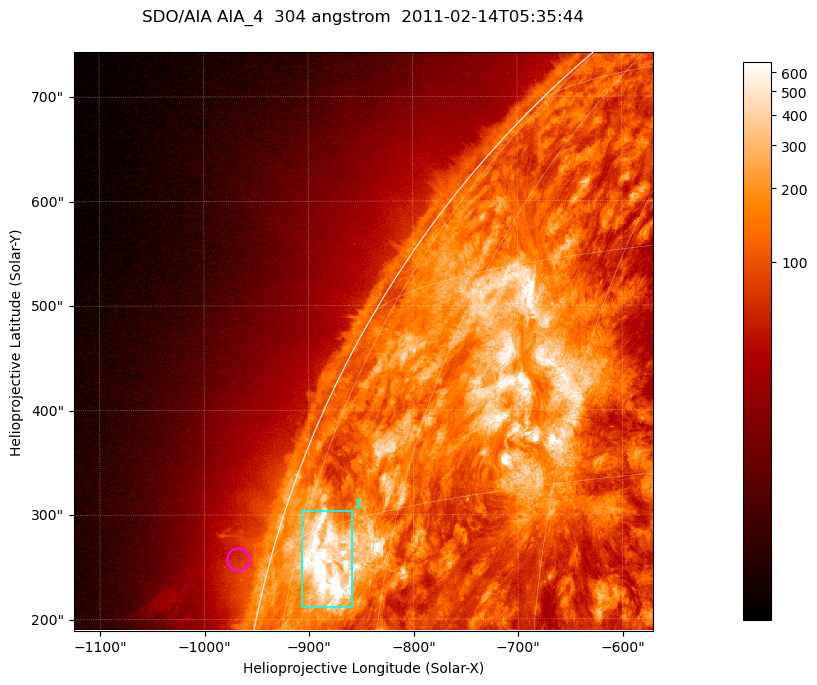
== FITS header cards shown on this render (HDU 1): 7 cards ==
TELESCOP= 'SDO/AIA '           / For AIA: SDO/AIA
INSTRUME= 'AIA_4   '           / For AIA: AIA_ATA1, AIA_ATA2, AIA_ATA3 or AIA_AT
WAVELNTH=                  304 / [angstrom] Wavelength
WAVEUNIT= 'angstrom'           / Wavelength unit: angstrom
DATE-OBS= '2011-02-14T05:35:44.123' / [ISO] Date when observation started; ISO 8
CTYPE1  = 'HPLN-TAN'           / CTYPE1; Typically HPLN
CTYPE2  = 'HPLT-TAN'           / CTYPE2; Typically HPLT

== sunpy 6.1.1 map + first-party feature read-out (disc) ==
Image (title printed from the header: SDO/AIA AIA_4  304 angstrom  2011-02-14T05:35:44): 923 x 923 px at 0.6 arcsec/px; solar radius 972 arcsec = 1619 px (partial field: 4.9% of the solar disc is inside the frame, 47% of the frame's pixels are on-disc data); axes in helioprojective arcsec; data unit not stated in the header (colour bar unlabelled)
Orientation: roll -0.132 deg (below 1 deg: not rotated)
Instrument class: DISC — disc imager (sunpy class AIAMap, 304 A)
Bright regions (active regions / flare kernels): reference = the on-disc median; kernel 7 px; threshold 5 sigma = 365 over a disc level ~129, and >= 1.15x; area >= 851 px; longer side >= 11 px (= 6.6 arcsec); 1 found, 1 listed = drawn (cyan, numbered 1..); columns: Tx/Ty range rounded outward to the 2 arcsec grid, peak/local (2 s.f.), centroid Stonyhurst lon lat
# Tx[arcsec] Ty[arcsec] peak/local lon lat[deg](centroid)
1 -908..-858 210..304 10 -69 +12
Off-limb structures (1.02-1.3 R_sun): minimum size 400 px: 2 found; the strongest spans PA ~75..80 deg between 1.02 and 1.06 R_sun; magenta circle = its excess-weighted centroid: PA ~75 deg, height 1.03 R_sun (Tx ~-968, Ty ~258 arcsec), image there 1.5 x the reference